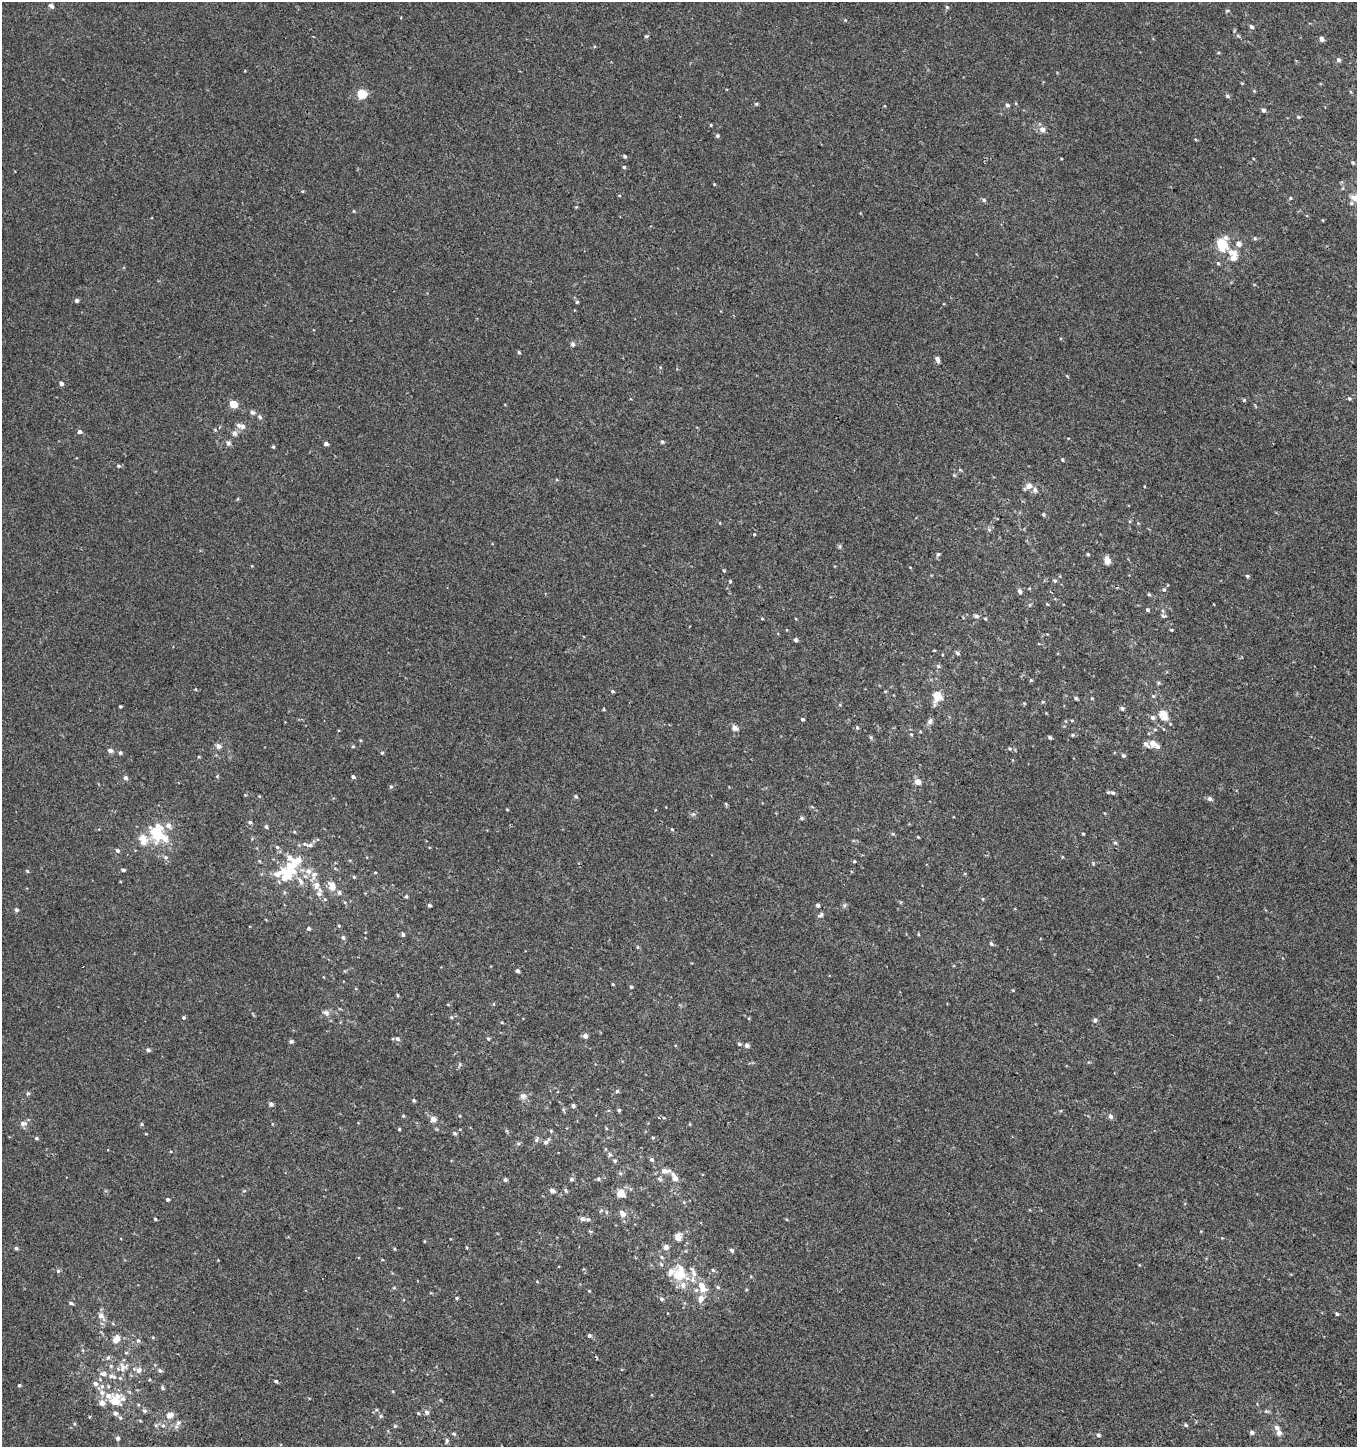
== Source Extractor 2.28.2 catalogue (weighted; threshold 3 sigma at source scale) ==
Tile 6 of 4 x 4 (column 2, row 2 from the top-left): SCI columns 1596-2950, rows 2938-4382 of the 5982 x 5886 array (HDU 1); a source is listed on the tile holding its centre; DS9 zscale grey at full resolution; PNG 1359 x 1449 px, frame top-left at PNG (2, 2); no overlay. Shown black and unused: <1% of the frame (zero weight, under 2 of 3 exposures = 3% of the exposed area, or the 3 px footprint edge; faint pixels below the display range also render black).
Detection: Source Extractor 2.28.2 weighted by HDU 2 'WHT'; one run over the whole footprint, this tile lists its part. Background 0.00219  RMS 0.0056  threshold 0.0251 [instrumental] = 3 sigma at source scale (4.5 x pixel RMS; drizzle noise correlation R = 1.50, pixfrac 1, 0.0396/0.0396 arcsec/px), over >= 5 px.
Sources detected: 310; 22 inside a brighter listed object's ellipse — not listed separately; the other 288 listed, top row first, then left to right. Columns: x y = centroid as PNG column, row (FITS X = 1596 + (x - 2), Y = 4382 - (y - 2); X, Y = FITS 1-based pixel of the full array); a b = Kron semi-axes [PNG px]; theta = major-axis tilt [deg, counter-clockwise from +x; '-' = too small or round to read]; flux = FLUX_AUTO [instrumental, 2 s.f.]
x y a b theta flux
51 6 6 5 - 1.6
947 7 6 5 - 0.65
1227 11 6 3 2 0.55
845 20 4 4 - 0.47
1252 27 5 4 - 1.5
646 36 5 4 - 0.69
1238 36 6 4 -19 0.69
1322 39 4 4 - 2.7
1218 53 4 3 - 0.46
1338 60 5 4 - 1.6
362 94 5 5 - 23
1227 96 5 4 - 0.92
756 104 5 4 - 0.64
1007 105 5 5 - 1
1263 110 5 5 - 1.3
1298 117 5 4 - 0.81
711 125 4 3 - 0.52
1042 129 7 6 - 2.7
717 136 5 5 - 0.88
625 156 5 4 - 0.93
1353 162 5 4 - 0.65
624 167 4 4 - 0.76
714 184 3 3 - 0.39
1291 198 4 4 - 0.53
1354 198 12 8 -15 4.8
984 200 5 4 - 1
576 207 4 4 - 0.44
354 211 4 3 - 0.46
1323 220 4 3 - 0.4
1255 238 5 5 - 0.77
1238 244 6 6 - 2.6
1222 245 12 9 -66 13
1233 258 14 8 60 4.8
1218 263 5 5 - 0.74
76 300 5 4 - 1.3
577 302 5 4 - 0.58
573 344 7 6 - 1.1
519 352 4 3 - 0.65
937 360 7 4 -71 1.9
61 384 5 4 - 1.5
1349 398 5 4 - 0.84
1244 400 5 4 - 0.62
233 404 5 5 - 12
252 412 6 5 - 1.4
260 417 7 5 -42 1.1
242 426 8 7 - 2.1
79 432 5 5 - 1.4
235 433 8 6 -74 1.7
662 442 5 5 - 0.76
228 443 7 6 - 1.4
326 444 4 4 - 1.6
273 447 5 4 - 0.62
1062 460 4 4 - 0.71
118 466 5 4 - 0.79
954 475 4 4 - 0.55
1028 486 10 6 38 3.5
1035 490 8 6 -55 1.7
238 499 5 3 - 0.45
1043 515 4 4 - 0.77
1138 523 4 4 - 0.46
989 530 6 4 -20 0.76
754 534 3 3 - 0.46
938 554 6 5 - 0.95
1088 554 4 3 - 0.71
1107 561 5 4 - 6.2
724 570 4 3 - 0.64
1247 576 4 4 - 0.83
730 581 4 4 - 0.69
1055 581 5 4 - 0.78
1164 589 6 5 - 0.85
1020 591 6 5 - 1.6
1149 594 5 4 - 0.68
1047 604 4 3 - 0.49
1148 610 4 4 - 0.98
976 616 6 5 - 1.1
1163 616 6 4 -23 0.88
762 619 4 3 - 0.41
985 619 4 3 - 0.55
1171 630 4 3 - 0.51
796 640 5 4 - 1.1
934 650 4 3 - 0.41
957 653 6 4 -44 1
938 666 6 5 - 0.9
1031 680 4 4 - 0.61
1158 683 5 4 - 0.76
613 691 5 4 - 0.7
937 696 11 8 72 9.2
1153 696 5 5 - 0.67
1076 698 5 3 - 0.94
1092 698 4 4 - 0.47
1042 702 5 3 - 0.52
1024 703 5 3 - 0.47
120 706 3 3 - 0.65
1122 708 4 4 - 1.2
604 709 4 3 - 0.57
1163 712 8 6 27 4.1
1153 718 6 5 - 1.8
803 719 4 4 - 0.94
930 721 8 6 70 1.5
1072 721 5 3 - 0.5
857 727 6 4 71 0.83
735 728 8 7 - 2.1
1155 729 5 3 - 0.58
911 734 4 3 - 0.46
1072 735 5 5 - 0.67
1050 737 4 3 - 1.1
360 740 5 3 - 0.51
1153 743 8 7 - 3.8
218 746 6 5 - 2.4
353 746 5 4 - 0.69
1010 748 6 5 - 0.87
110 750 5 4 - 2.4
120 753 5 4 - 0.96
382 753 5 4 - 0.68
1123 755 5 4 - 0.97
353 777 5 4 - 1.1
125 778 5 5 - 1.5
918 782 7 7 - 2.9
391 787 5 4 - 0.82
1113 793 6 5 - 1.3
259 796 4 4 - 0.41
576 796 5 5 - 0.81
1210 799 6 5 - 1.3
726 804 5 4 - 0.6
507 809 4 3 - 0.42
693 814 6 5 - 1
802 818 5 4 - 0.83
250 822 5 4 - 0.92
266 827 5 4 - 0.95
672 829 4 3 - 0.51
294 832 4 4 - 0.54
893 834 5 4 - 0.6
1083 834 4 3 - 0.56
158 835 22 14 -40 21
918 837 4 2 - 0.44
143 838 14 10 -19 5.6
1115 843 5 4 - 0.73
310 845 11 5 3 1.7
277 847 5 5 - 0.86
118 851 5 4 - 1.1
166 857 7 5 -19 1.1
1062 857 4 3 - 0.47
854 861 4 4 - 0.53
295 862 17 9 48 10
123 870 5 3 - 0.94
27 871 5 4 - 0.61
375 873 4 3 - 0.45
287 874 12 10 -73 15
314 875 12 8 70 3.1
354 877 4 4 - 0.59
300 881 11 6 -58 2.4
316 885 9 7 88 3.7
332 886 12 8 -61 4.5
319 894 9 7 60 2.2
406 896 5 4 - 0.74
983 899 5 3 - 0.5
344 902 5 3 - 0.53
429 905 4 3 - 1.2
818 905 4 4 - 1.5
845 905 6 4 70 0.8
16 910 4 4 - 1.1
821 915 9 5 34 1.3
339 926 5 3 - 0.4
308 928 4 4 - 0.88
403 934 4 4 - 1
918 934 4 3 - 0.5
343 938 6 5 - 1.1
991 944 6 4 -51 0.81
637 947 5 3 - 0.52
517 971 4 3 - 1.4
631 987 4 3 - 0.59
398 995 4 3 - 0.54
326 1013 11 7 -27 2
451 1017 5 4 - 0.66
184 1018 4 4 - 0.79
1095 1020 6 5 - 1.3
502 1023 5 3 - 0.48
585 1036 5 5 - 2.1
398 1039 6 5 - 1
488 1039 5 4 - 0.7
291 1041 5 4 - 1.1
739 1044 5 4 - 0.98
747 1045 5 5 - 1.8
148 1050 4 4 - 1.4
460 1064 6 4 73 0.67
617 1091 5 4 - 0.97
28 1093 5 4 - 0.79
523 1096 8 7 - 2.4
414 1100 4 3 - 0.97
271 1104 5 4 - 1.7
573 1106 4 4 - 1.4
619 1110 4 4 - 0.97
1110 1116 7 5 -58 1.6
664 1118 5 3 - 0.52
434 1119 7 6 - 3.2
23 1123 9 7 9 2.2
142 1124 5 4 - 0.66
399 1129 3 3 - 0.6
507 1131 6 4 -70 0.63
551 1131 5 4 - 0.56
455 1133 5 5 - 0.88
36 1138 5 4 - 0.65
653 1138 4 4 - 0.57
536 1140 7 5 82 1.1
546 1141 12 5 46 1.8
518 1143 6 4 0 0.79
610 1154 7 5 -84 1
652 1160 5 5 - 1
615 1161 5 4 - 0.81
665 1171 13 7 4 3.4
620 1173 6 5 - 0.87
675 1177 13 7 -62 3
571 1179 5 5 - 0.94
598 1179 5 5 - 0.95
505 1180 5 5 - 0.93
566 1190 7 4 -70 0.81
552 1191 5 4 - 2.5
621 1193 7 6 - 6.4
167 1199 3 3 - 1.1
623 1214 9 6 -59 3.5
155 1219 3 3 - 0.58
583 1219 7 6 - 2
590 1231 6 3 -19 0.58
678 1237 5 5 - 5.7
467 1247 4 4 - 0.6
666 1247 5 5 - 2.8
16 1248 4 4 - 1
395 1249 4 4 - 0.54
732 1250 5 4 - 1.3
662 1257 5 5 - 0.72
661 1264 7 4 -45 0.82
713 1270 5 5 - 0.84
58 1271 5 5 - 0.91
693 1272 18 6 -69 3.6
679 1275 12 10 -4 13
537 1281 5 3 - 0.44
683 1285 7 7 - 3.2
718 1287 6 5 - 0.82
394 1288 5 3 - 0.57
702 1289 10 8 0 4.7
589 1291 4 3 - 0.53
457 1298 4 4 - 0.66
661 1299 6 5 - 1.1
701 1299 10 6 74 3.4
71 1303 6 4 -16 0.93
1337 1314 4 4 - 0.77
101 1316 14 8 -44 3
589 1335 5 4 - 1.2
116 1339 9 6 48 5.3
138 1341 6 5 - 1.1
126 1353 5 4 - 0.71
108 1357 8 5 62 1.1
111 1366 5 5 - 0.86
123 1367 12 6 -67 2.8
139 1370 8 7 - 2.4
160 1371 6 5 - 1.2
112 1376 13 6 -14 3.3
149 1380 4 3 - 0.5
276 1381 5 4 - 0.75
95 1384 6 5 - 1.8
19 1385 4 3 - 0.8
102 1386 6 5 - 1.4
162 1388 7 4 -60 0.81
102 1393 7 6 - 2.3
115 1401 17 10 1 9.6
138 1405 4 4 - 0.6
145 1411 5 5 - 1.2
1266 1411 6 5 - 0.78
427 1412 5 5 - 1.7
115 1413 5 5 - 1.6
418 1413 4 4 - 0.57
170 1415 10 6 41 3.7
380 1416 6 5 - 0.87
90 1417 3 3 - 1.6
120 1418 6 5 - 1.2
178 1423 8 7 - 1.9
75 1424 5 3 - 0.54
156 1425 6 5 - 0.94
1186 1425 5 4 - 0.87
163 1426 6 5 - 1.2
395 1426 5 4 - 0.75
1277 1428 7 6 - 1.9
1252 1432 4 4 - 1.7
1279 1433 5 5 - 2.9
454 1434 5 4 - 0.79
1098 1435 4 4 - 1.2
117 1438 5 5 - 1.1
447 1441 7 4 79 0.87
Isophote crosses this tile's border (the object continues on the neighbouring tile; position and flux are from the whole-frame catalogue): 1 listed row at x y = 1354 198